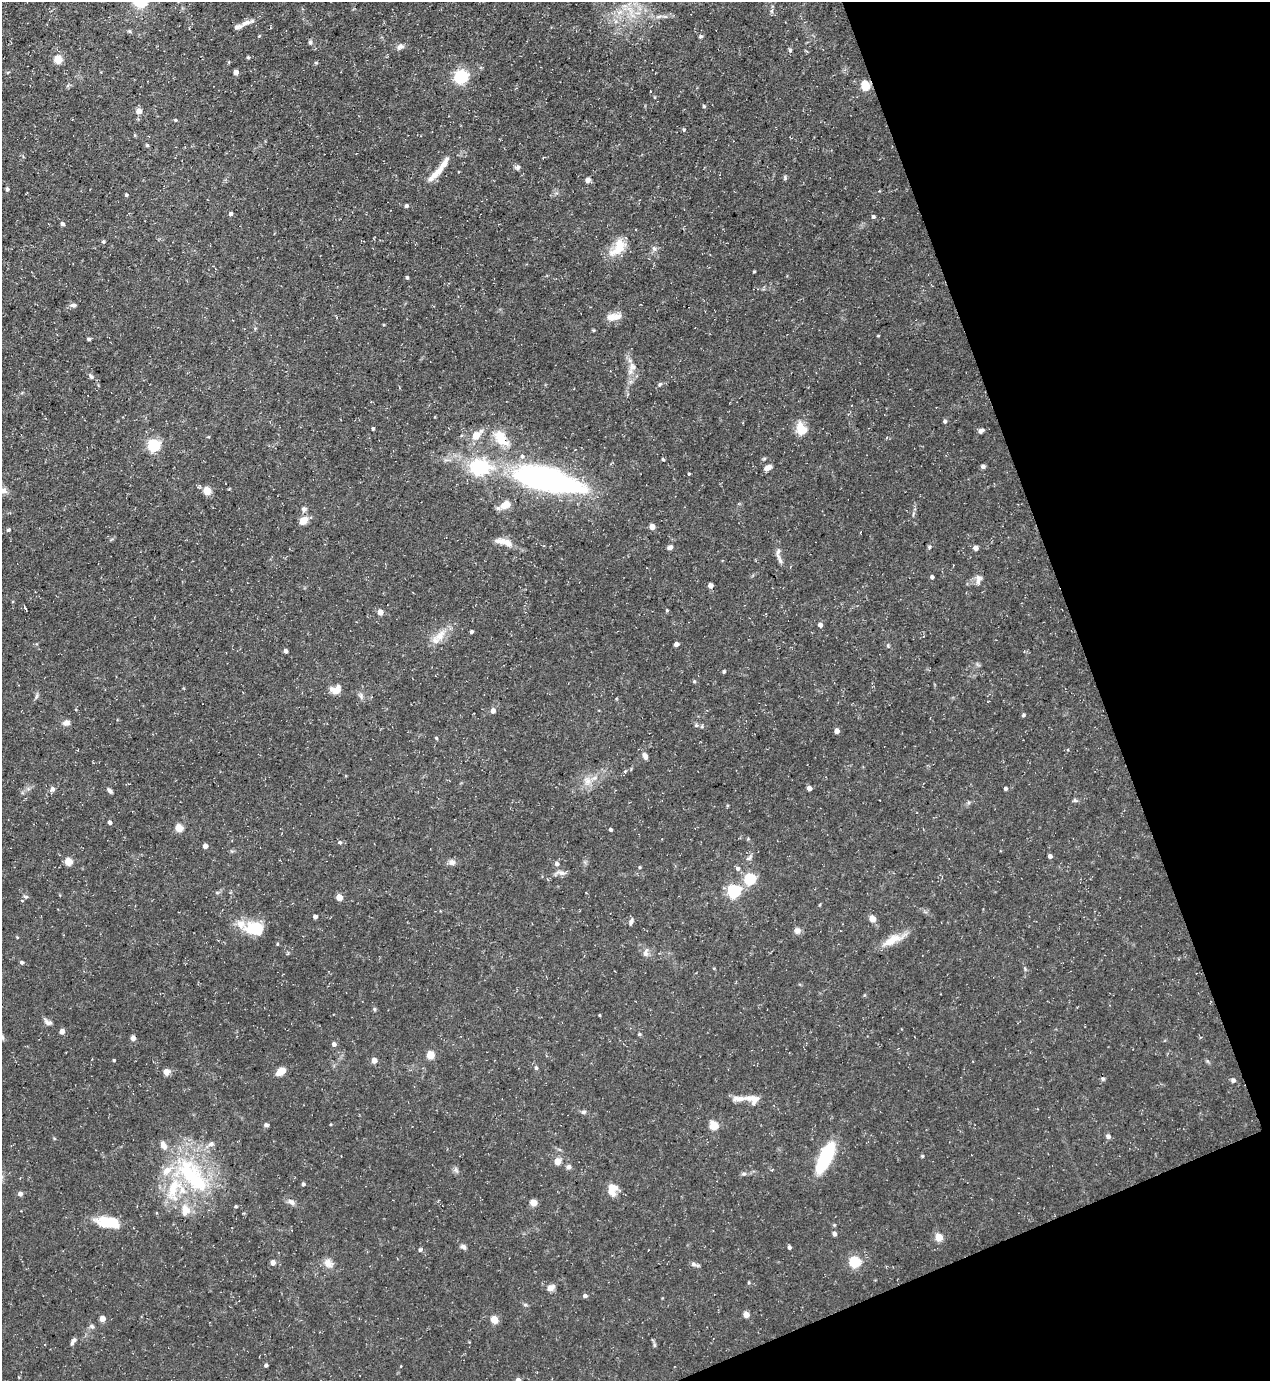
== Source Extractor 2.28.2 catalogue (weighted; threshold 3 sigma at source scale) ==
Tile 12 of 4 x 4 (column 4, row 3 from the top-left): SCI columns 4084-5351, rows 1380-2758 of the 5499 x 5515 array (HDU 1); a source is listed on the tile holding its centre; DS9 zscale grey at full resolution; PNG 1272 x 1383 px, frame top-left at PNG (2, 2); no overlay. Shown black and unused: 18% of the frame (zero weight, under 3 of 5 exposures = <1% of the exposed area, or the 3 px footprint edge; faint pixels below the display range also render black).
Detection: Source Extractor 2.28.2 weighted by HDU 2 'WHT'; one run over the whole footprint, this tile lists its part. Background 0.0593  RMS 0.004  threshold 0.0181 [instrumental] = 3 sigma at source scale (4.5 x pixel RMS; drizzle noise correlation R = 1.50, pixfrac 1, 0.05/0.05 arcsec/px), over >= 5 px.
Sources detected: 193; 2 inside a brighter object's white glare — not listed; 11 inside a brighter listed object's ellipse — not listed separately; the other 180 listed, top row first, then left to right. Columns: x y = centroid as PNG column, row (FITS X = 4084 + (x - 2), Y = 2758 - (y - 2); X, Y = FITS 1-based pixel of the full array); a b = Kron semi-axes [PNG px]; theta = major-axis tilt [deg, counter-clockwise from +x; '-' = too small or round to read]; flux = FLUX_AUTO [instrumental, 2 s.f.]
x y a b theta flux
140 3 16 11 -7 8.7
659 16 7 4 19 0.9
247 23 23 6 19 2.6
129 31 5 4 - 0.54
259 36 5 3 - 0.35
701 36 5 4 - 0.91
310 42 6 5 - 0.73
400 46 11 7 12 1.5
790 50 5 5 - 0.61
248 57 4 4 - 0.51
58 59 5 5 - 14
236 72 4 4 - 2.2
461 77 6 6 - 78
865 85 5 5 - 22
704 106 5 4 - 0.53
139 111 6 5 - 3.1
175 120 4 3 - 0.49
684 130 5 3 - 0.48
147 145 6 4 0 0.48
517 167 7 6 - 0.97
441 168 41 7 54 6.2
785 177 7 5 -73 0.62
588 180 6 5 - 1.4
7 189 6 4 89 0.79
879 191 3 3 - 0.29
126 195 4 4 - 0.64
406 206 5 4 - 0.76
230 214 5 4 - 1
873 217 4 4 - 0.85
62 224 4 4 - 1.2
103 242 4 4 - 0.71
618 247 29 14 49 8.6
654 248 7 5 -74 1.2
754 272 3 2 - 0.45
407 277 4 3 - 0.62
73 305 8 5 -2 1.3
616 317 17 11 -7 3.7
878 336 4 3 - 0.3
89 339 4 3 - 0.7
632 367 12 10 78 3.1
91 376 7 4 -62 0.79
660 384 6 4 44 0.66
945 421 5 5 - 0.72
373 429 4 3 - 0.68
801 429 16 12 -61 5.8
981 431 8 5 24 1.3
476 435 13 8 43 5.1
501 438 22 13 -55 8.8
153 445 5 5 - 60
663 459 4 3 - 0.54
983 466 6 5 - 1
479 467 7 6 - 130
768 468 9 6 32 1.9
689 474 3 3 - 0.41
546 480 73 22 -13 120
3 491 11 7 -12 2
207 491 5 5 - 14
506 505 12 8 26 5.1
303 521 10 7 46 4.1
652 527 5 4 - 3.5
8 530 5 4 - 0.68
504 542 25 8 -16 4.5
670 547 7 5 24 1.3
929 547 6 3 71 0.56
976 548 5 4 - 1.9
780 560 10 5 -65 1.4
932 577 4 4 - 0.88
978 580 14 7 80 2.1
710 586 4 4 - 2.6
25 608 4 3 - 0.56
667 610 4 3 - 0.38
380 612 4 4 - 3.8
820 625 4 4 - 1.5
471 632 4 3 - 0.94
440 635 19 10 51 5.4
676 644 4 4 - 1.9
888 645 6 3 90 0.46
285 651 4 4 - 1.3
724 672 4 4 - 0.67
694 681 5 4 - 0.51
337 690 12 8 58 3
36 696 8 4 81 0.83
361 696 8 4 -89 0.99
493 711 6 5 - 1.7
1023 715 5 4 - 0.68
66 723 9 7 12 1.9
836 731 4 4 - 2.6
436 738 4 3 - 0.46
645 756 8 5 -60 1.8
587 781 12 9 -71 3.5
809 788 4 4 - 2.6
52 789 6 5 - 1.7
1005 789 4 4 - 1.1
110 791 7 4 -50 1.1
1075 800 7 5 -44 0.68
110 823 4 4 - 1.2
179 828 5 4 - 13
610 829 4 3 - 0.67
340 842 5 5 - 0.68
205 846 4 4 - 2.8
1050 856 4 4 - 1.4
749 858 10 5 32 1.1
68 862 5 5 - 11
452 862 9 7 14 1.8
557 864 6 5 - 1.4
639 867 4 4 - 0.44
738 868 6 5 - 1.2
561 873 14 6 -10 1.7
750 879 5 5 - 37
734 891 6 6 - 66
217 893 6 4 -1 0.57
26 896 8 4 -9 0.6
339 897 4 4 - 6.5
315 917 4 4 - 1.6
872 918 5 4 - 5.2
631 922 9 4 71 1
251 928 20 11 47 8.5
797 931 8 8 - 1.7
892 940 28 10 31 6.4
277 944 5 3 - 0.38
646 952 12 6 75 1.7
22 962 4 4 - 0.95
374 1009 5 4 - 0.63
600 1015 4 3 - 0.35
48 1022 11 6 -28 1.5
62 1031 4 4 - 2.9
639 1034 4 4 - 0.47
2 1036 10 5 -65 1
133 1038 6 6 - 1.2
334 1044 5 5 - 1.4
430 1055 5 5 - 14
114 1060 3 3 - 0.41
374 1060 4 4 - 3.7
536 1068 6 4 -74 0.77
281 1071 7 5 34 7
166 1072 8 7 - 2.1
1103 1079 5 4 - 0.59
1233 1080 5 4 - 1.2
752 1099 18 11 -15 3.8
583 1112 7 5 1 0.8
266 1125 5 4 - 0.84
714 1125 5 5 - 17
1108 1136 5 5 - 1.3
211 1144 9 6 11 1.4
922 1156 4 4 - 0.46
825 1157 32 10 65 30
557 1161 7 6 - 3.5
568 1167 6 6 - 1
456 1170 8 4 -53 0.89
772 1170 4 3 - 0.32
744 1174 7 5 18 0.83
193 1176 60 25 -52 44
303 1184 4 4 - 0.74
612 1187 12 8 -23 4.1
20 1194 4 4 - 1.8
291 1202 10 7 -38 1.8
533 1203 5 4 - 8.3
236 1206 5 3 - 0.45
185 1210 17 12 87 5.3
108 1222 31 13 -10 11
834 1234 4 4 - 1.4
939 1237 5 5 - 10
463 1247 7 5 -24 1.2
789 1247 4 4 - 0.83
420 1250 5 4 - 0.72
854 1262 5 5 - 39
273 1263 5 4 - 2.6
328 1263 13 10 -36 3.2
694 1264 9 6 -19 1.4
749 1283 4 3 - 0.39
550 1288 10 7 23 2.1
585 1296 4 4 - 1.4
525 1305 6 4 18 0.53
746 1315 4 4 - 4.8
102 1319 4 4 - 4.7
494 1320 5 4 - 9.6
92 1326 7 6 - 0.99
73 1341 10 4 59 1.2
266 1365 4 3 - 0.9
401 1366 4 2 - 0.25
Isophote crosses this tile's border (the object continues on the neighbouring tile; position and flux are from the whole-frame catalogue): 3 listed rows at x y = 140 3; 3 491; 2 1036